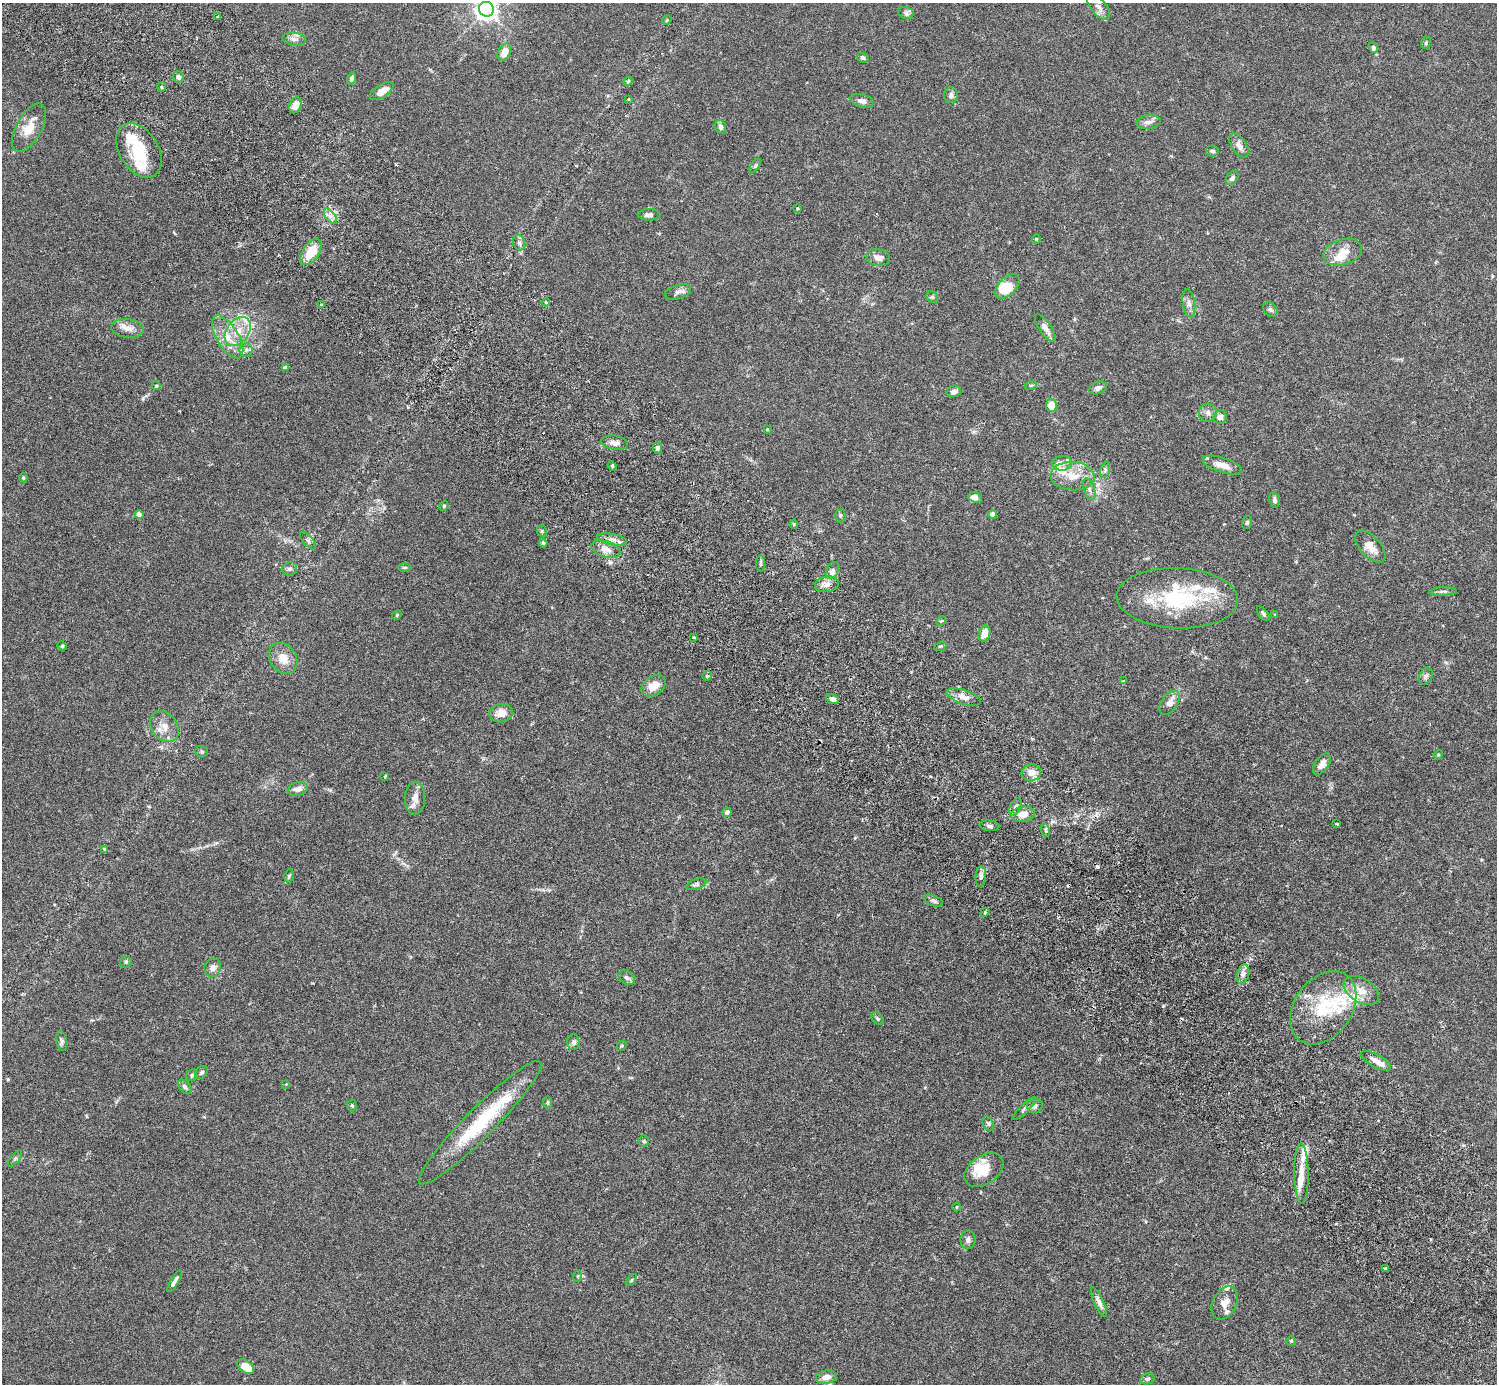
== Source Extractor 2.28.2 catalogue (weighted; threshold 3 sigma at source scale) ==
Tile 6 of 4 x 4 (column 2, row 2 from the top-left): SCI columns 1541-3035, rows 2967-4348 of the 6074 x 6074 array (HDU 1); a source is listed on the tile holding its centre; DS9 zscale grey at full resolution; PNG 1499 x 1386 px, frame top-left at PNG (2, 3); each listed source drawn as its Kron ellipse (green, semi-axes under 4 px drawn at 4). Shown black and unused: <1% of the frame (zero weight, under 3 of 6 exposures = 3% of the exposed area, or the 3 px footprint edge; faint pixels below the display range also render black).
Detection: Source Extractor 2.28.2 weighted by HDU 2 'WHT'; one run over the whole footprint, this tile lists its part. Background 0.0147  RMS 0.002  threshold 0.0081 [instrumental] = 3 sigma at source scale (4.09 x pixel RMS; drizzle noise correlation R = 1.36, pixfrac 0.8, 0.05/0.05 arcsec/px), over >= 5 px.
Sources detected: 191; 3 cosmic-ray / hot-pixel residue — neither listed nor drawn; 28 inside a brighter listed object's ellipse — not listed separately; the other 160 listed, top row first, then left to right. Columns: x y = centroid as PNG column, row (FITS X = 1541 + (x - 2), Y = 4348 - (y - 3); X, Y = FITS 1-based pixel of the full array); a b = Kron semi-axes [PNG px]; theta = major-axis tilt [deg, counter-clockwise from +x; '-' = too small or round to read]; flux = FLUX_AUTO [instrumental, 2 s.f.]
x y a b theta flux
1099 7 15 7 -50 1.2
486 9 7 7 - 110
906 13 8 5 -15 0.44
218 17 4 3 - 0.28
667 20 5 4 - 0.18
294 39 12 6 -5 0.73
1426 43 6 4 71 0.26
1373 48 5 4 - 0.46
504 52 9 6 62 2.1
863 58 6 5 - 0.41
178 77 6 5 - 0.6
352 79 6 4 76 0.39
628 81 4 4 - 0.2
161 87 5 3 - 0.21
382 91 13 6 33 1.7
951 95 8 7 - 0.66
628 99 3 2 - 0.12
862 101 12 6 -14 0.79
295 105 8 6 65 1.4
1148 122 12 7 6 0.92
721 127 7 5 -71 0.49
29 128 27 12 61 3.3
1239 146 13 7 -57 1.2
139 150 29 19 -59 7.5
1212 151 6 5 - 0.41
755 166 8 4 55 0.25
1232 178 7 5 55 0.58
797 208 3 3 - 0.23
649 215 11 5 0 0.76
330 216 9 4 -53 0.79
1036 239 4 4 - 0.18
519 243 8 6 -69 0.53
311 252 15 8 56 3.9
1343 252 20 12 17 2.6
878 258 12 8 -10 1.1
1007 286 15 8 47 4.2
678 292 13 7 18 0.79
932 297 6 5 - 0.31
546 302 4 3 - 0.2
1189 303 14 6 -81 0.94
321 305 4 4 - 0.17
1270 310 8 6 -43 0.46
127 328 16 9 -5 1.4
1045 328 16 6 -55 1.1
238 332 16 11 52 2.8
228 337 24 11 -59 3.3
246 350 6 6 - 0.54
285 368 4 4 - 0.91
1031 385 6 3 18 0.2
156 386 4 4 - 0.22
1098 388 9 6 20 0.63
954 391 7 5 14 0.8
1051 405 6 5 - 2.4
1208 413 9 9 - 0.87
1220 417 7 6 - 0.94
767 429 4 3 - 0.17
615 443 13 7 -9 0.94
657 448 6 4 81 0.4
1062 463 9 7 3 0.82
1222 465 21 7 -18 1.9
612 466 5 4 - 0.26
1105 470 8 4 74 0.39
1073 476 22 14 -3 3.3
23 478 4 4 - 0.25
1089 489 11 5 -72 0.64
975 497 7 5 -22 0.84
1274 500 8 5 -79 0.45
444 506 5 4 - 0.2
139 514 4 4 - 0.84
992 514 4 4 - 0.93
840 516 7 5 -89 0.31
1247 522 6 5 - 0.31
794 524 4 4 - 0.25
542 531 5 5 - 0.24
612 539 15 5 -10 1
308 541 11 5 -48 0.47
543 543 4 4 - 0.22
1370 547 19 10 -48 2.1
606 549 15 8 -18 1.5
761 563 8 4 -90 0.3
404 567 7 3 0 0.26
289 569 8 6 10 0.52
832 571 9 5 62 0.71
827 584 12 7 9 1.2
1443 591 14 3 3 0.42
1177 598 61 30 -2 17
1263 614 9 4 -52 0.4
1275 614 3 3 - 0.19
397 615 5 4 - 0.22
941 621 5 4 - 0.21
984 633 8 5 73 1.8
694 637 3 3 - 0.4
62 646 5 4 - 0.22
940 646 6 4 19 0.22
283 659 16 13 -56 2.4
707 676 5 4 - 0.24
1426 676 9 6 62 0.49
1123 681 4 3 - 0.15
654 686 13 9 37 2.3
964 697 18 7 -18 1.3
832 699 7 4 -25 0.71
1170 703 13 8 55 1.5
501 713 12 9 10 1.8
164 726 17 13 -53 2.2
201 752 6 5 - 0.27
1438 755 5 3 - 0.17
1322 764 12 6 54 1.1
1031 773 10 8 12 1.5
385 776 4 3 - 0.14
298 789 10 6 14 1.1
415 798 16 10 87 1.5
1015 807 9 5 62 0.57
727 812 5 4 - 0.55
1023 814 12 7 9 1.7
1337 824 4 2 - 0.13
989 826 10 5 -6 0.51
1046 830 6 4 -72 0.43
105 849 4 4 - 0.25
289 876 6 5 - 0.27
981 876 10 5 85 0.61
696 884 10 5 18 0.41
933 901 10 5 -21 0.47
985 912 5 3 - 0.21
126 962 6 5 - 0.28
213 968 9 8 - 0.92
1243 974 10 6 75 0.81
627 978 9 6 -33 0.6
1361 991 19 12 -32 2.3
1323 1008 40 28 54 11
877 1018 7 5 -45 0.32
62 1041 10 5 -78 0.44
573 1042 7 6 - 0.54
622 1046 5 4 - 0.23
1376 1061 17 6 -29 1.5
201 1072 7 5 43 0.4
192 1075 6 5 - 0.35
286 1084 3 3 - 0.11
185 1087 8 5 -51 0.47
548 1103 7 3 90 0.24
352 1105 6 5 - 0.24
1035 1106 8 7 - 0.64
1024 1109 15 4 44 0.53
480 1123 85 14 45 13
988 1124 8 5 -62 0.36
644 1141 5 5 - 0.25
15 1159 10 3 50 0.3
984 1170 21 14 34 3.4
1301 1174 30 7 -89 2.9
957 1207 4 3 - 0.13
968 1240 9 7 83 0.72
1385 1268 3 3 - 0.3
578 1276 6 4 71 0.22
631 1280 7 3 53 0.21
175 1281 12 4 59 0.8
1099 1302 16 4 -65 0.88
1225 1303 17 12 63 1.7
1291 1341 5 5 - 0.23
246 1367 9 6 -38 3.7
826 1377 10 6 11 1.3
1147 1379 7 5 13 0.35
Isophote crosses this tile's border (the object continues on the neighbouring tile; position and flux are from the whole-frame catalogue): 2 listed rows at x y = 1099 7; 486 9
Unlisted compact peaks at least as high as the median listed source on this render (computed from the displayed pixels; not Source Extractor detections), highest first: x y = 1163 1006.